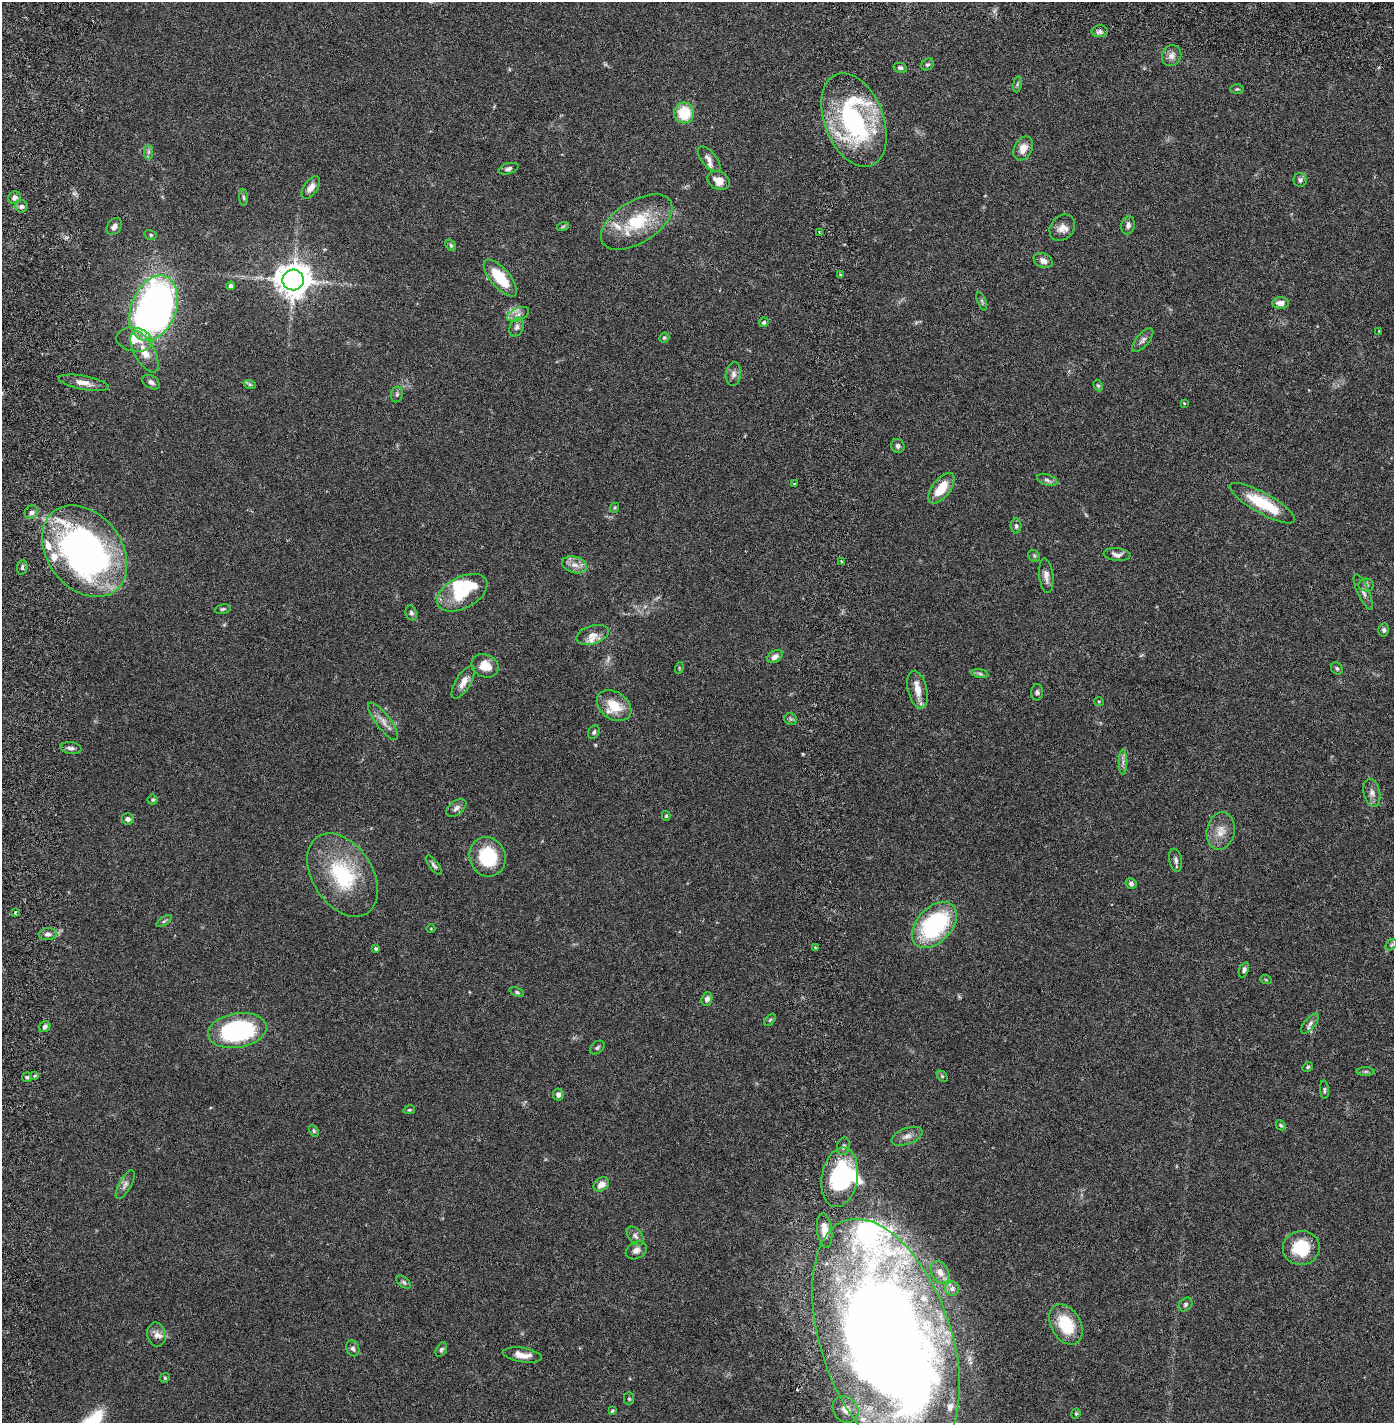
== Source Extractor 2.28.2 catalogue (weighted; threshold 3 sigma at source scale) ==
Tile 6 of 4 x 4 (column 2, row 2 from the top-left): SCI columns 1496-2887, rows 2930-4350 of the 5885 x 5856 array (HDU 1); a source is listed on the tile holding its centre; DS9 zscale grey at full resolution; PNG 1396 x 1425 px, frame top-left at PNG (2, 2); each listed source drawn as its Kron ellipse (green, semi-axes under 4 px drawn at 4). Shown black and unused: <1% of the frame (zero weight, under 2 of 6 exposures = <1% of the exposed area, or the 3 px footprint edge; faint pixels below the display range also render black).
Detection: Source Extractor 2.28.2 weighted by HDU 2 'WHT'; one run over the whole footprint, this tile lists its part. Background 0.0405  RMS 0.004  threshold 0.0165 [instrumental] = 3 sigma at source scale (4.09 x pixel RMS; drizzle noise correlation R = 1.36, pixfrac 0.8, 0.05/0.05 arcsec/px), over >= 5 px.
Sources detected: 165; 1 too faint to see at this stretch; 5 inside a brighter object's white glare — neither listed nor drawn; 11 inside a brighter listed object's ellipse — not listed separately; the other 148 listed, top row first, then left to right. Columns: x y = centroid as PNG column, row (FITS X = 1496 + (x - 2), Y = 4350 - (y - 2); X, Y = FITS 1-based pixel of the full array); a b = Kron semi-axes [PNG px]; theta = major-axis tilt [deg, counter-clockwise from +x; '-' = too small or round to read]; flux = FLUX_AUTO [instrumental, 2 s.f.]
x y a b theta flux
1100 31 8 6 -1 0.72
1172 56 11 9 63 1.6
927 64 7 5 37 0.46
900 68 7 5 -12 0.54
1017 84 8 4 81 0.38
1237 89 7 4 0 0.33
684 113 10 10 - 7.1
854 120 49 29 -69 42
1023 148 13 9 62 2.4
148 152 7 4 90 0.58
709 159 15 7 -51 1.4
508 169 10 5 17 0.67
1300 180 7 6 - 0.67
719 181 12 9 -29 2.6
311 188 13 7 55 1.6
243 197 8 4 -88 0.43
14 198 6 6 - 0.95
22 206 6 6 - 0.79
637 222 40 21 32 12
1128 225 9 6 75 0.86
563 226 6 4 20 0.32
114 227 9 6 56 1.1
1062 228 14 11 49 1.9
819 232 4 3 - 0.25
151 235 6 5 - 0.41
451 245 6 4 -54 0.45
1043 261 10 7 -24 1.3
841 275 4 3 - 0.26
500 278 23 9 -49 7.8
293 280 10 10 - 420
231 286 4 4 - 0.58
982 301 10 4 -68 0.41
1281 303 8 6 4 1.6
154 308 34 22 68 130
518 314 11 6 22 1.3
764 322 5 4 - 0.45
517 327 10 7 66 0.88
1379 331 3 2 - 0.24
664 338 5 4 - 0.36
134 340 18 12 -10 4.6
1143 340 14 6 50 0.98
145 352 23 10 -62 3.6
733 374 12 7 81 1.1
151 382 9 6 -32 0.9
84 383 25 7 -11 2.2
250 385 6 4 -20 0.38
1098 386 6 4 -62 0.34
397 394 8 6 74 0.54
1184 403 4 3 - 0.19
898 446 7 6 - 0.7
1047 480 10 5 -19 0.73
794 484 3 2 - 0.15
941 488 18 9 53 5.1
1262 503 37 10 -29 10
614 508 5 3 - 0.22
31 512 7 6 - 0.77
1016 526 7 5 -87 0.58
85 551 50 37 -52 93
1117 555 13 6 -5 1
1034 556 6 5 - 0.37
841 561 3 2 - 0.21
574 565 12 8 -17 1.8
22 567 7 5 80 0.61
1046 576 17 7 -84 1.5
1366 585 8 6 -1 0.59
1363 592 19 6 -66 1.2
462 593 27 15 27 8.5
223 609 8 5 10 0.49
411 613 7 5 -71 0.55
1384 630 7 5 77 0.52
592 635 17 9 17 1.9
775 656 8 6 32 1.2
485 666 14 11 -21 3.7
679 668 6 3 74 0.26
1337 668 7 5 -58 0.46
980 673 8 4 -9 0.51
463 682 18 7 58 2
917 690 19 9 -77 2.8
1037 692 8 6 85 0.54
1099 702 5 4 - 0.29
614 706 19 13 -35 5.8
791 719 6 5 - 0.45
383 721 23 7 -53 2
594 732 7 5 63 0.49
71 748 10 6 -7 0.8
1123 762 13 3 90 0.71
1372 793 14 8 -76 1.4
153 800 5 5 - 0.38
456 808 11 6 38 0.96
666 816 5 4 - 0.27
128 819 6 5 - 0.83
1221 831 19 14 79 3.2
488 857 20 18 -66 12
1176 860 11 6 -80 0.85
434 865 12 4 -52 0.64
342 875 45 30 -57 19
1131 884 5 5 - 0.81
15 912 4 3 - 0.34
164 921 9 3 33 0.39
934 925 27 17 47 27
431 929 4 3 - 0.17
48 934 9 6 5 0.9
1391 945 6 5 - 0.39
815 947 3 3 - 0.36
376 949 4 4 - 0.36
1244 970 8 4 68 0.58
1266 980 6 3 -19 0.28
517 992 8 4 -25 0.41
707 999 7 5 69 0.89
770 1020 7 4 45 0.32
1310 1024 12 5 49 0.79
45 1027 6 5 - 0.66
237 1030 29 17 9 31
597 1048 8 5 39 0.5
1308 1067 6 4 27 0.34
1366 1071 9 4 0 0.47
34 1076 4 3 - 0.28
942 1076 6 4 -45 0.32
27 1077 5 5 - 0.37
1324 1090 9 4 -86 0.44
558 1095 6 5 - 0.85
409 1110 6 4 13 0.32
1281 1125 5 4 - 0.34
314 1131 6 4 -61 0.35
907 1136 16 8 20 1.6
843 1146 9 6 77 0.67
840 1177 30 18 80 25
601 1184 8 6 37 2.1
125 1185 16 6 61 1.1
825 1230 17 7 -82 3.4
635 1236 11 6 -51 0.94
1301 1248 18 17 - 9.3
636 1250 11 8 31 1.3
940 1272 12 8 -61 1.4
404 1282 8 5 -38 0.44
952 1289 7 7 - 0.66
1185 1304 8 6 47 0.52
1066 1324 21 14 -60 9.1
156 1334 12 9 -77 1.5
886 1340 125 65 -71 420
353 1348 8 6 -66 0.67
441 1350 7 5 60 0.5
522 1355 20 7 -8 2.2
165 1378 5 4 - 0.3
629 1399 6 5 - 0.31
846 1409 14 12 -48 2.3
612 1411 4 4 - 0.3
1076 1414 5 4 - 0.32